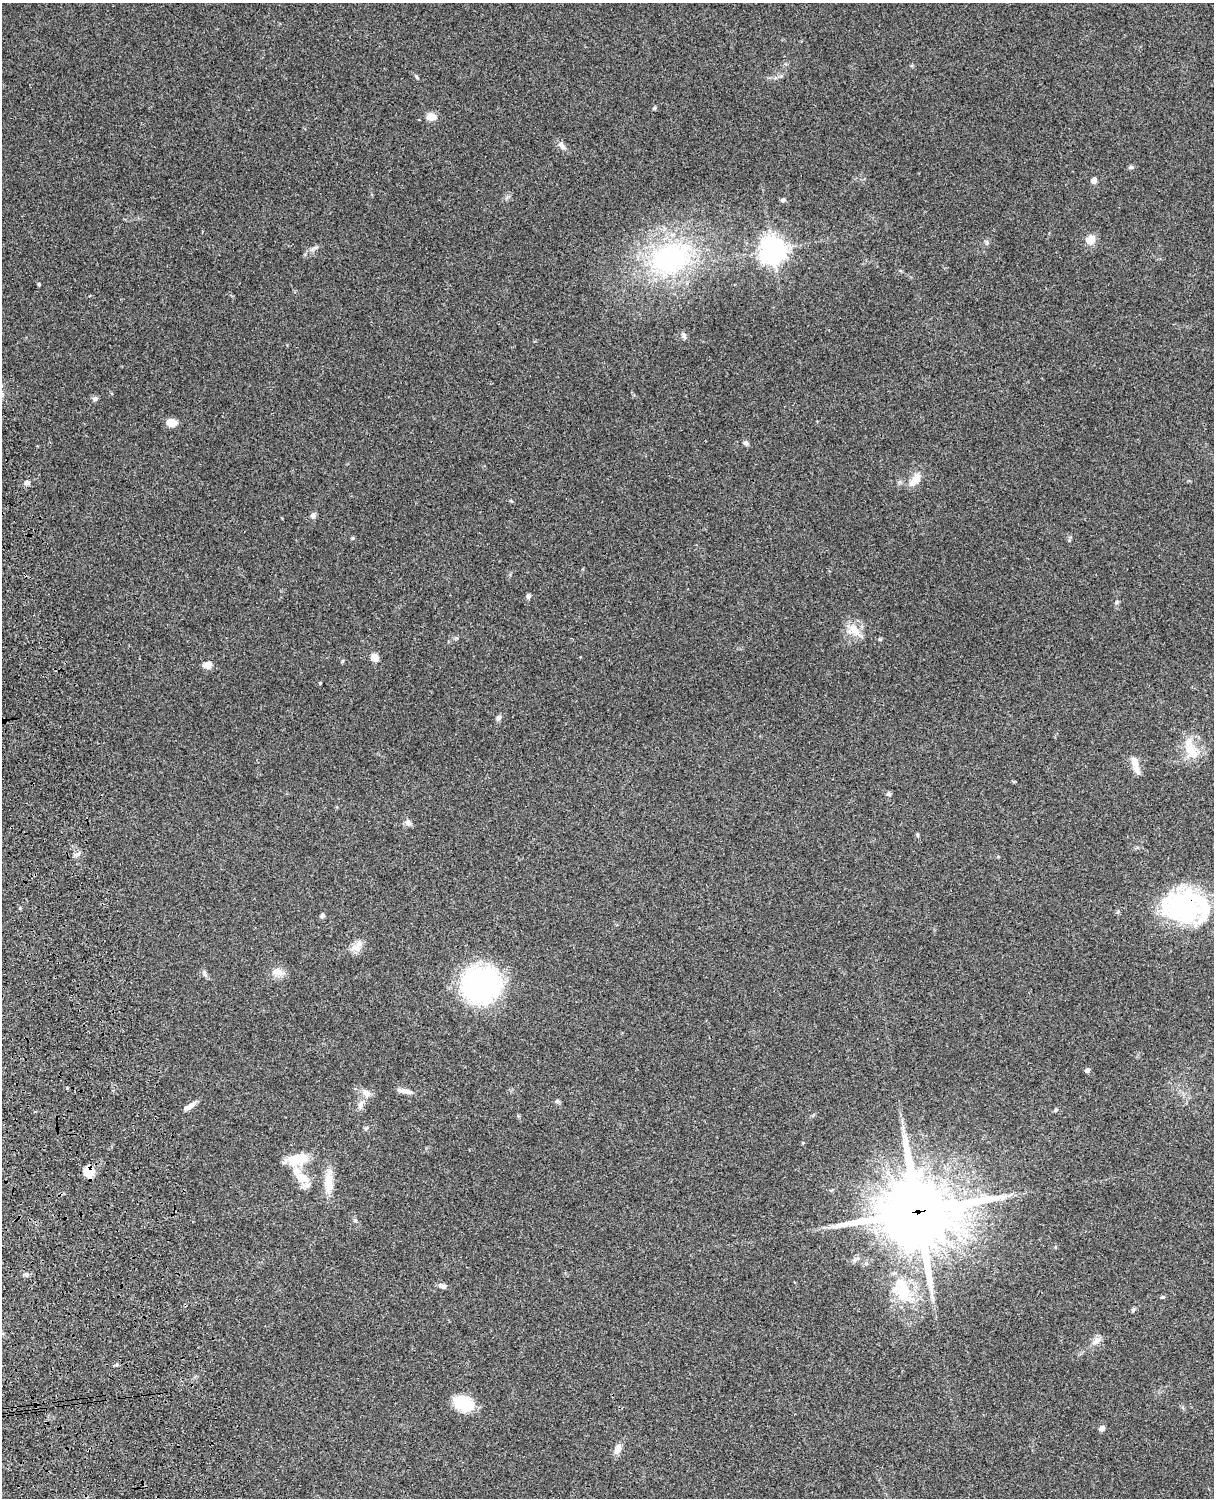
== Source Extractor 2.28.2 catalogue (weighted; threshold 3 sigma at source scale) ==
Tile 7 of 4 x 3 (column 3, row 2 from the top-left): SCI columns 2545-3756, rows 1773-3268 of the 5087 x 4928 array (HDU 1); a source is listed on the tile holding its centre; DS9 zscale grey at full resolution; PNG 1216 x 1500 px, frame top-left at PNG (2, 3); no overlay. Shown black and unused: <1% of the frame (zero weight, under 3 of 4 exposures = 6% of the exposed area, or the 3 px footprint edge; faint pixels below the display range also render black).
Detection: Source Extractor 2.28.2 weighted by HDU 2 'WHT'; one run over the whole footprint, this tile lists its part. Background 0.0981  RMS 0.0063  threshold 0.0282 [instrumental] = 3 sigma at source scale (4.5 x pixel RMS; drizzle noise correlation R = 1.50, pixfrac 1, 0.05/0.05 arcsec/px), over >= 5 px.
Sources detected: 66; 1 inside a brighter object's white glare — not listed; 2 inside a brighter listed object's ellipse — not listed separately; the other 63 listed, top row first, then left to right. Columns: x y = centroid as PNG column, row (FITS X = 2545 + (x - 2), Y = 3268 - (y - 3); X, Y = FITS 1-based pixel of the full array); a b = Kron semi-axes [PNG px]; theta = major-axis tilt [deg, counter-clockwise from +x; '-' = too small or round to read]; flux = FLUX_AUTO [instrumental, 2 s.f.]
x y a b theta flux
417 77 7 4 -66 0.89
654 108 5 5 - 0.76
431 117 12 8 -1 5.2
562 145 13 7 -48 3
1131 167 7 5 8 1.3
1094 180 8 6 79 2
782 200 6 5 - 1.2
1090 240 11 10 - 6.6
773 249 9 8 - 570
670 258 56 42 17 96
39 284 4 3 - 0.89
684 336 10 5 -68 1.6
95 398 7 6 - 1.7
171 423 11 8 -5 5.7
746 443 8 6 -41 1.5
915 480 22 10 48 6.7
27 483 7 6 - 1.8
313 516 8 6 84 1.9
352 538 6 4 89 0.63
528 596 6 5 - 1.6
1117 602 5 5 - 0.99
854 630 22 14 -29 9.1
880 639 5 4 - 0.75
375 657 8 7 - 5.5
207 665 11 8 10 4
320 683 4 3 - 0.55
498 718 7 6 - 1.8
1191 750 26 14 -61 14
1135 765 26 8 -74 5.8
889 794 6 6 - 1.2
408 823 9 7 -69 2.3
78 854 8 5 45 1.6
1184 907 45 35 -29 90
20 908 4 4 - 0.59
322 916 6 5 - 1.2
356 948 14 9 -12 4.7
277 972 17 10 -14 5.1
204 973 10 4 -79 1.4
481 984 32 29 12 130
1087 1070 5 5 - 1.8
67 1088 3 3 - 0.52
404 1091 20 5 -11 3.8
366 1093 12 9 -42 3.9
557 1101 6 5 - 1.1
360 1105 12 7 73 3.2
189 1107 16 6 35 3.7
366 1128 6 4 18 0.86
298 1159 28 14 14 13
88 1172 13 10 -84 8.2
303 1178 20 13 -18 9.7
329 1182 31 10 87 12
917 1212 26 23 6 5400
355 1220 6 4 -18 0.85
26 1275 6 5 - 1.2
442 1286 10 6 -17 2.4
902 1290 38 21 -63 28
1163 1297 6 4 19 0.79
1133 1310 7 4 63 0.99
1096 1341 13 9 41 4
116 1365 5 4 - 0.84
463 1403 22 15 -23 20
1102 1428 6 6 - 2.1
617 1449 15 9 64 3.9
Overlapping masked pixels (flux is a lower limit): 3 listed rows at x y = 1184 907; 88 1172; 917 1212
Unlisted compact peaks at least as high as the median listed source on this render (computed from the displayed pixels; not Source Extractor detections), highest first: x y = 1069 540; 511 501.